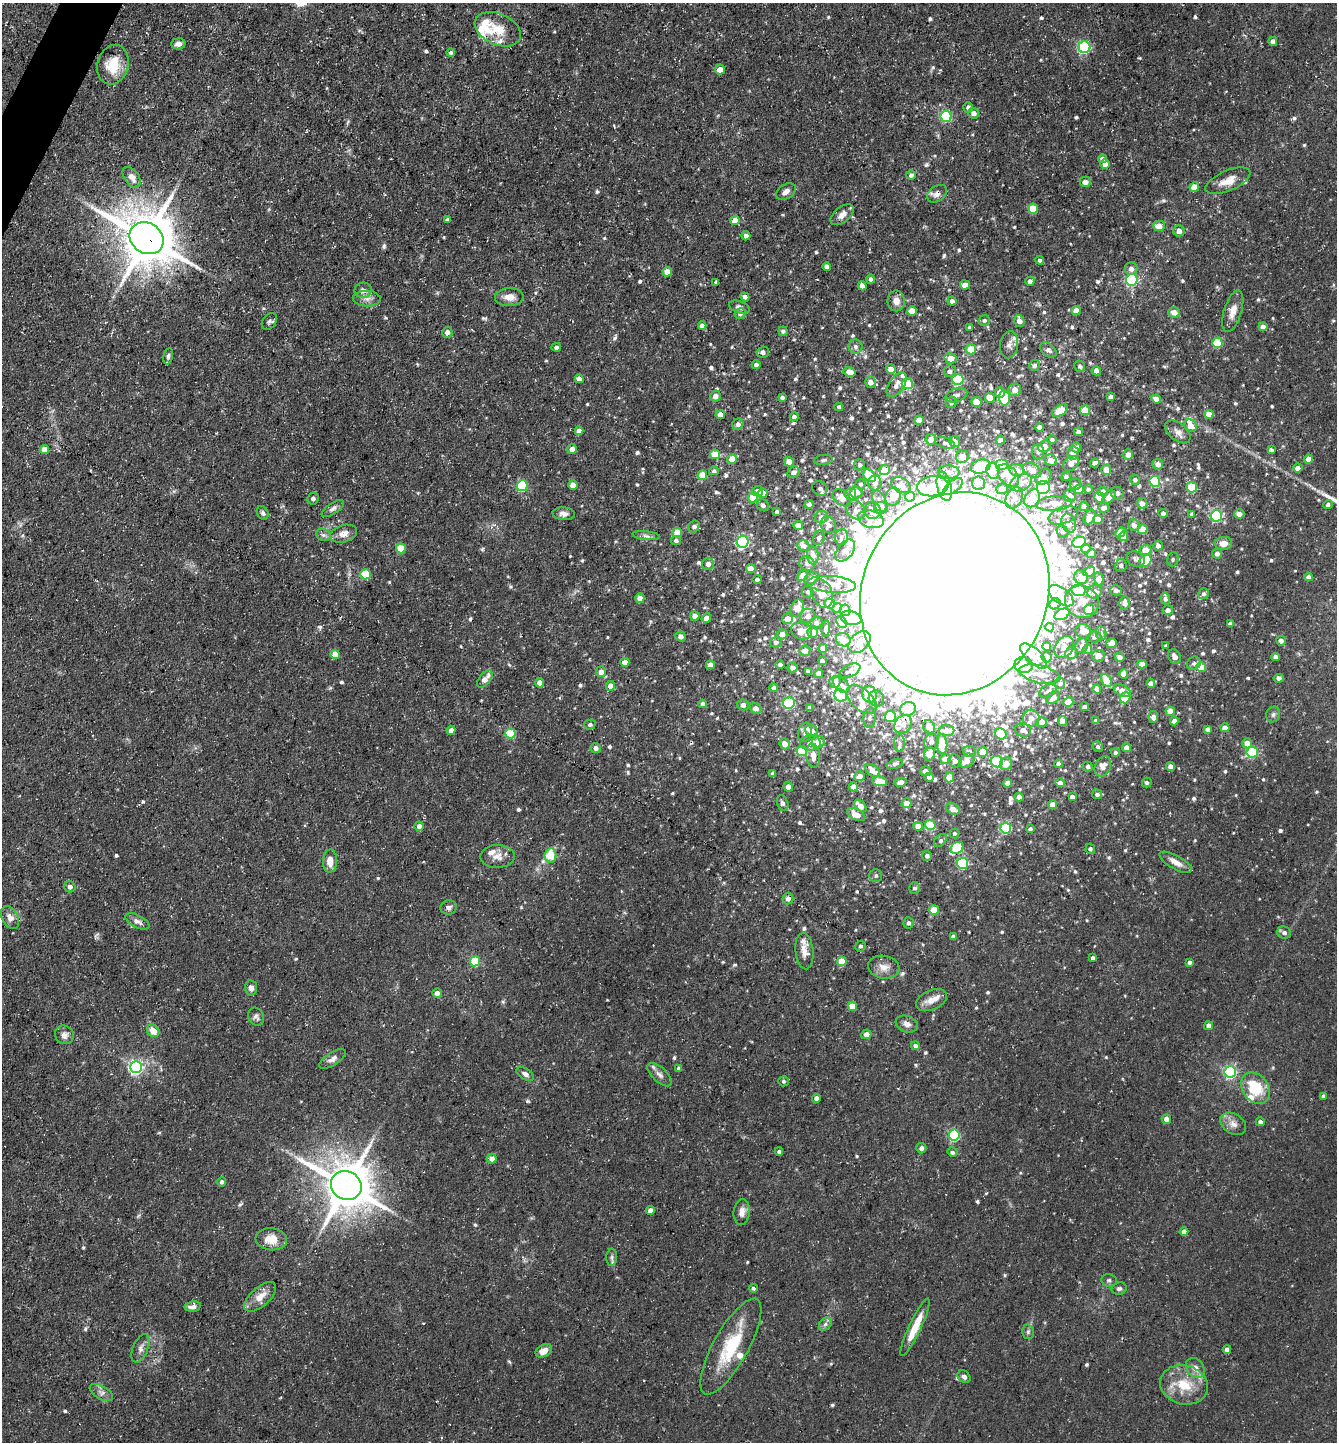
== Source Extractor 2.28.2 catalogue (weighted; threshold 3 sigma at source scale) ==
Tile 11 of 4 x 4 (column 3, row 3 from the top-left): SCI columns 2816-4150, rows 1441-2880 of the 5770 x 5760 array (HDU 1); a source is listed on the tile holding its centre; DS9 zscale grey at full resolution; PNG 1339 x 1444 px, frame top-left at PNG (2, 3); each listed source drawn as its Kron ellipse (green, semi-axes under 4 px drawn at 4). Shown black and unused: <1% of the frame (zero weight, under 3 of 5 exposures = <1% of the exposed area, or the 3 px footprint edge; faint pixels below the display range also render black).
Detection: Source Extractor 2.28.2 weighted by HDU 2 'WHT'; one run over the whole footprint, this tile lists its part. Background 0.0709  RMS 0.0045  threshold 0.0205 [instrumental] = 3 sigma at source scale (4.5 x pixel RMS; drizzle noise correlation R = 1.50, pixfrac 1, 0.05/0.05 arcsec/px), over >= 5 px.
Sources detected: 767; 8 inside a brighter object's white glare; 1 long thin detection or spike segment (spike, bleed or trail) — neither listed nor drawn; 57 inside a brighter listed object's ellipse — not listed separately; of the other 701, all 500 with FLUX_AUTO >= 1.01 (the completeness limit of this list) listed and drawn (201 fainter detections not listed), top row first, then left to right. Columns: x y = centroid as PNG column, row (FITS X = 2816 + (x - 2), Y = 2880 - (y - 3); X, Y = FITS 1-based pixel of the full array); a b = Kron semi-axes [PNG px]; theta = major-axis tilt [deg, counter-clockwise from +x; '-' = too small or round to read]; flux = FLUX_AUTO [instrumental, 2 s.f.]
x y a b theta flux
498 29 24 15 -24 8.9
1273 41 4 4 - 2.1
178 44 7 5 4 2.3
1085 47 6 6 - 68
451 53 4 4 - 1
113 65 20 15 75 12
720 69 5 5 - 3.9
968 108 5 5 - 1.7
974 113 5 5 - 2.2
946 116 5 5 - 38
1103 159 4 4 - 2.2
1105 164 5 4 - 3.5
911 175 5 5 - 1.5
132 177 12 7 -54 3.2
1228 181 24 10 23 6.1
1085 182 5 5 - 3.1
1194 187 5 4 - 7.1
786 192 10 7 34 2.5
937 194 11 7 34 2.4
1033 209 5 5 - 10
842 215 13 7 40 3.2
447 220 4 3 - 1.1
735 220 4 4 - 5.4
1159 226 6 5 - 4.5
1179 231 5 5 - 3.1
746 236 4 4 - 2.2
146 238 18 15 -33 2300
1040 260 4 4 - 1.3
827 267 4 4 - 2.4
1131 269 6 6 - 2.1
667 272 5 4 - 4.9
870 279 5 4 - 1.4
1132 280 6 6 - 50
1030 281 4 4 - 1.7
716 282 4 3 - 1
965 285 5 4 - 3.3
862 286 4 4 - 2.5
363 290 8 7 - 2.4
509 297 14 9 1 4.5
745 297 5 4 - 1.4
367 299 14 8 -1 2.9
896 301 10 8 -88 3.2
952 301 4 4 - 2
739 307 11 6 -19 1.8
912 311 5 4 - 8.9
1076 311 4 4 - 4.5
1233 311 21 9 73 4.8
1174 312 6 5 - 3.1
740 314 5 5 - 1.6
984 320 5 5 - 1
269 321 9 6 53 1.2
1019 321 6 5 - 3
702 326 4 4 - 3
970 327 4 3 - 1
1263 327 4 4 - 3.5
783 331 4 4 - 1.3
447 332 5 5 - 2.6
1217 343 5 5 - 17
1009 345 13 9 81 2.7
556 347 4 4 - 1.4
855 347 7 7 - 1.2
971 349 5 5 - 8.5
1048 350 9 6 -36 1.7
763 352 6 5 - 1.9
168 356 8 5 79 1.1
950 358 6 5 - 7.4
756 365 4 4 - 1.5
1034 365 5 5 - 1.8
1080 366 6 5 - 1.1
891 369 5 4 - 4.4
950 371 6 6 - 1.7
1096 371 5 4 - 2.9
850 372 6 4 -11 5.1
579 379 4 4 - 2.8
958 379 5 5 - 36
871 382 6 5 - 3.1
907 384 6 5 - 21
897 385 14 7 55 3.5
1015 390 6 6 - 3.9
1000 393 5 5 - 3.8
956 395 11 6 19 2.2
715 396 5 5 - 3
782 397 4 4 - 1.2
1111 397 4 4 - 2.2
990 398 5 5 - 6.4
1004 398 8 5 -86 21
1156 399 5 4 - 3.9
977 402 5 5 - 7.6
951 403 6 5 - 1.3
839 407 4 3 - 1.1
1085 410 5 5 - 11
1060 411 8 5 30 11
1209 414 4 4 - 6.5
720 415 4 4 - 3.4
794 417 4 4 - 1.6
919 420 5 4 - 4.8
738 424 6 5 - 1.8
1190 425 7 5 -35 4.6
1040 427 4 4 - 2.4
579 431 4 4 - 2.8
1078 432 4 4 - 1.3
1178 432 15 8 -39 3
931 439 5 5 - 3.3
1052 439 4 4 - 1.1
1000 440 5 4 - 2.9
955 442 6 5 - 3.1
945 443 10 5 -17 1.3
1045 446 6 5 - 4.7
1076 447 5 5 - 2.1
44 449 4 4 - 5.9
572 449 4 4 - 3.6
1271 450 4 4 - 1.7
1038 452 7 6 - 1.3
1073 453 6 6 - 2.5
715 454 5 4 - 8.9
1128 454 5 5 - 3.1
962 456 7 6 - 5.3
732 459 5 4 - 7.5
1309 459 4 4 - 4.7
823 460 9 5 7 1.1
1051 460 6 6 - 3.5
789 462 5 4 - 7
1071 463 8 6 36 3.8
1095 463 4 4 - 1.9
1158 464 5 5 - 2.6
860 465 5 5 - 1
1002 465 6 5 - 8.1
981 466 10 7 16 32
1298 468 5 4 - 2.3
884 470 5 5 - 6.4
1017 470 7 6 - 3.3
1032 470 10 6 -33 4.1
1106 470 5 5 - 5.4
714 471 5 4 - 1.1
993 471 8 6 -73 6.6
794 472 6 5 - 2.4
949 472 10 6 -2 2.3
702 475 5 5 - 9.1
1008 475 13 8 -49 6.1
869 476 7 5 -46 16
1066 476 5 4 - 1.4
1043 477 9 7 48 4.1
1135 480 5 5 - 1.1
1155 481 5 5 - 31
875 483 7 6 - 2.9
978 483 6 6 - 4.1
1021 483 11 8 25 4.2
861 484 5 5 - 1
1075 484 6 5 - 1.2
573 485 4 4 - 4.3
901 485 10 7 -27 3.7
522 486 5 5 - 33
933 486 16 10 6 4.1
944 486 15 7 -78 10
953 486 11 5 37 1.7
1043 487 6 6 - 72
1192 487 5 5 - 16
820 488 8 6 -41 1.6
1002 489 5 5 - 3.7
1079 489 5 4 - 8.7
1088 489 5 4 - 1
758 491 5 5 - 1.9
856 492 6 6 - 3.1
1103 492 5 4 - 3.2
763 493 5 4 - 4.7
1117 493 6 6 - 1.6
850 494 6 5 - 3.6
1070 496 6 6 - 3
753 497 5 5 - 8.6
893 497 9 7 66 6.8
910 497 5 5 - 9.1
1099 497 5 5 - 7.3
1109 497 7 5 45 3.9
842 498 10 7 -40 4.5
1014 498 11 8 62 3.5
1032 498 9 7 57 11
313 499 6 5 - 1.3
879 501 11 6 -70 2.4
1054 503 17 7 5 7.4
1142 503 5 5 - 2.7
809 504 4 4 - 1.3
1328 504 5 4 - 1.2
763 505 6 5 - 1.4
1084 506 5 4 - 2.1
333 508 13 5 33 1.9
881 508 7 6 - 5.2
1104 508 5 5 - 2.7
856 510 10 8 -47 2.5
873 510 8 8 - 5.9
777 512 4 3 - 1.2
263 513 7 5 -58 1.2
1163 513 5 4 - 1.3
564 514 11 6 -4 2.1
1192 514 4 4 - 1.3
1239 514 5 4 - 3.1
1063 515 15 8 20 4.9
1216 516 6 5 - 58
821 517 6 6 - 2.6
1090 517 8 5 64 5
871 519 13 8 -16 3.9
1098 519 5 4 - 5.3
1069 523 10 7 -68 3.4
798 525 5 4 - 3.6
828 525 8 7 - 1.9
1134 525 6 5 - 2.4
694 527 6 5 - 1.7
1143 529 5 4 - 5.4
1063 531 6 5 - 1.1
677 532 5 4 - 7.5
1120 532 6 4 47 2.6
344 534 14 8 16 3.5
323 535 8 6 -20 1.4
646 536 14 4 -6 1.6
1124 536 5 4 - 3.5
841 537 8 6 83 1.8
819 538 7 5 81 1.1
676 541 5 4 - 1.3
743 542 6 5 - 75
1079 542 7 5 11 30
1223 543 8 6 3 3.3
803 546 6 5 - 2.2
1158 546 5 4 - 2.2
401 548 5 5 - 11
1086 548 4 4 - 3.4
1145 550 6 5 - 7.3
845 551 12 7 52 2.7
1091 553 4 4 - 4.3
1217 554 5 5 - 2
813 555 9 6 -87 3.6
1136 559 9 7 -29 1.4
1173 559 7 5 77 1.1
1145 561 7 5 48 14
708 564 6 6 - 2.1
807 564 8 7 - 1.8
1121 565 6 5 - 1.1
751 568 5 4 - 4.5
1089 571 6 5 - 3.8
365 574 5 5 - 19
803 575 6 4 46 4.6
1081 577 7 6 - 4.4
1309 577 4 4 - 2.6
812 578 8 5 35 2.9
757 579 5 4 - 1.1
1099 579 7 4 -75 4.5
832 584 24 8 -5 6.1
1078 590 7 5 -11 27
1116 590 6 5 - 1.7
808 592 6 5 - 1.1
1095 592 7 6 - 3.1
822 593 15 10 -70 4.5
955 594 103 92 64 17000
1203 594 6 5 - 1.1
1061 596 14 7 -37 3.6
640 598 5 4 - 3.1
1165 599 6 4 -73 1.3
1082 602 17 16 - 6.9
1125 603 6 5 - 3.2
829 604 5 5 - 4.7
1055 604 6 5 - 1.3
797 608 9 6 67 7.2
837 608 5 4 - 2.4
845 610 6 5 - 2.8
1089 610 5 5 - 13
1168 610 5 5 - 1.9
1062 614 8 5 25 13
695 616 5 4 - 2.6
808 616 7 7 - 3.3
706 618 5 4 - 3.2
851 618 10 6 -13 9.5
787 619 5 5 - 4.4
841 622 6 5 - 4.1
816 623 6 5 - 1.4
1230 623 4 4 - 1.6
1050 627 4 4 - 2.4
826 629 8 4 84 1.4
801 631 10 8 -16 7.2
1083 631 8 7 - 2.9
813 632 5 5 - 6.6
1101 633 7 5 -81 1.4
782 634 5 5 - 3.2
680 636 5 4 - 2.4
1094 637 7 5 -4 1.3
843 640 7 6 - 5.3
1281 641 5 5 - 1.9
776 642 6 5 - 1.5
859 642 13 9 44 3.7
1112 643 5 5 - 4.4
1047 646 4 4 - 3.3
1082 646 7 6 - 1.9
1166 646 4 3 - 1.1
1064 647 11 9 57 3.3
823 648 4 4 - 2.9
1087 649 5 4 - 5
805 651 5 5 - 3.7
1071 653 6 6 - 3
335 654 5 4 - 7.8
1034 656 17 7 -42 5.2
1098 656 6 5 - 3.8
1046 657 5 5 - 5.5
1120 657 5 4 - 2.3
1174 657 7 6 - 2.6
1276 657 4 4 - 2.3
822 661 4 4 - 1.4
625 662 4 4 - 4.5
1194 663 7 6 - 1.3
1142 664 4 4 - 4.5
710 665 4 4 - 3.5
780 665 4 4 - 1.4
1024 665 9 8 - 6
1201 667 5 5 - 9
793 668 5 4 - 2.3
808 671 4 4 - 1.2
850 671 11 6 26 1.9
601 672 5 5 - 3.1
819 673 4 4 - 2.6
1040 674 21 9 -13 6.8
1124 674 4 4 - 4.2
1279 678 5 4 - 1.5
485 679 10 5 51 4.7
1107 680 7 4 -63 8.8
835 682 6 5 - 6.6
540 683 5 4 - 3.4
1060 683 5 5 - 1.3
1151 683 4 4 - 2.8
841 685 10 6 -47 2.5
610 686 5 4 - 3.2
774 688 4 4 - 1.3
1097 689 4 4 - 2
1048 691 9 6 26 2.3
1122 691 9 5 -27 4
869 694 8 7 - 18
841 696 6 6 - 61
1053 697 7 5 48 4.2
876 698 8 7 - 2.1
1125 698 6 5 - 12
862 700 18 10 -43 5.6
1068 702 5 4 - 9.9
789 703 6 5 - 40
703 704 4 4 - 2.5
743 705 6 5 - 2
1084 707 4 4 - 1.2
756 708 6 5 - 3.3
810 708 4 4 - 1.6
908 709 8 6 20 13
1170 711 4 4 - 7.4
1273 714 8 7 - 1.3
890 716 5 5 - 23
1153 717 6 5 - 2.3
870 718 10 6 83 1.8
1031 718 8 8 - 3.7
1062 721 5 4 - 3
1096 721 4 4 - 2.2
1174 721 4 4 - 2.2
1042 722 5 5 - 4.5
590 724 5 5 - 1.4
903 724 10 8 46 3.5
929 727 7 6 - 3.7
1225 728 4 4 - 4.8
1208 729 4 4 - 2
451 730 4 4 - 2.8
947 730 8 5 0 4
1023 730 8 6 -20 2.3
811 731 6 5 - 3.9
805 732 10 7 74 1.8
510 734 5 5 - 20
1001 734 6 5 - 12
818 742 6 6 - 5.4
931 742 8 7 - 2.1
810 743 10 7 0 2.5
900 743 8 5 90 1.8
1247 743 5 5 - 3.7
785 744 5 5 - 3.9
942 744 10 5 -85 12
1098 746 5 5 - 1.1
596 748 5 5 - 1.9
1127 748 4 4 - 2.7
802 751 5 5 - 17
970 751 6 5 - 1.1
983 752 5 4 - 9.1
1115 752 4 4 - 1.1
1252 752 5 5 - 32
929 754 6 5 - 6.5
813 755 12 7 -83 4.1
945 759 5 5 - 3.9
955 761 7 6 - 1.6
967 761 8 6 37 3.1
997 762 6 5 - 27
895 764 8 4 19 1
1006 764 7 5 48 4.4
1058 764 4 4 - 1.4
1103 766 10 8 66 4.2
1171 766 4 4 - 3
1088 767 5 5 - 1.3
872 770 8 5 -35 3.9
925 771 5 5 - 2
773 773 4 3 - 1.1
859 776 5 5 - 2
929 777 5 4 - 1.6
949 777 5 5 - 8.9
880 781 7 4 -6 11
901 782 6 4 12 2
1147 782 5 5 - 1
1008 783 4 4 - 4.3
1060 783 5 4 - 2.9
788 787 5 4 - 2.5
853 787 4 4 - 4.5
1097 794 5 5 - 1.3
1019 797 4 4 - 2.8
1072 797 4 4 - 2.4
783 803 8 5 -71 1.4
906 803 5 5 - 4.2
1052 805 4 4 - 3.9
860 806 7 4 -44 4.8
953 809 7 5 -23 3.5
856 815 10 5 -27 5
930 825 5 5 - 17
419 826 4 4 - 2.5
918 826 4 4 - 4.2
1006 828 5 5 - 40
1030 829 4 4 - 1.2
955 833 5 5 - 1.2
940 840 8 5 45 1.2
957 848 7 5 41 28
1090 849 5 5 - 1.3
550 855 7 6 - 11
497 856 17 11 1 4.2
927 856 5 5 - 1.4
330 861 11 7 89 5.2
1176 862 18 7 -29 3.7
963 863 5 5 - 35
876 875 6 6 - 1.2
70 887 6 5 - 1.5
915 888 6 5 - 1.2
788 899 6 5 - 2.2
449 907 8 7 - 1.5
934 910 5 4 - 12
10 918 12 8 -62 2.8
137 921 13 6 -27 2.1
909 923 5 5 - 1.1
1284 933 7 6 - 1.7
953 937 4 4 - 2.5
860 946 5 5 - 1.2
804 951 18 9 -84 4.3
1093 958 4 4 - 1.3
475 961 5 5 - 23
842 961 5 5 - 10
1189 962 4 3 - 1.2
884 967 16 11 -9 4.4
251 988 7 6 - 2.1
437 993 5 4 - 2.2
931 1000 16 9 23 4.6
853 1006 4 4 - 8
256 1017 9 8 - 1.6
907 1024 11 8 -21 2.5
1209 1026 4 4 - 2.5
153 1031 7 6 - 4.6
866 1034 5 5 - 2.7
64 1035 10 9 - 2.5
915 1046 4 4 - 1.5
333 1059 15 6 32 2.3
136 1067 6 6 - 120
679 1068 4 4 - 2
1230 1072 6 5 - 62
525 1074 10 5 -31 1.7
659 1075 15 7 -42 2.5
784 1081 5 5 - 1
1256 1088 17 13 -53 15
1323 1096 4 4 - 1.6
816 1098 4 4 - 2.5
1166 1119 4 4 - 3.2
1260 1122 4 4 - 1.5
1233 1124 14 10 -33 3.7
954 1135 5 5 - 47
921 1148 5 5 - 1.3
779 1152 4 4 - 1.1
953 1152 5 4 - 1
492 1159 5 5 - 3.1
222 1182 4 4 - 1.2
346 1186 16 14 -30 1800
650 1210 4 4 - 2.6
742 1212 12 8 84 3.5
1184 1232 4 4 - 2.7
271 1239 15 11 -7 7.3
612 1257 8 5 86 1.2
1109 1280 8 6 -9 1.2
753 1288 4 4 - 1
1119 1288 7 6 - 1.2
260 1297 20 9 41 5.5
193 1306 8 5 10 1.8
825 1324 7 5 47 1.3
915 1327 31 6 65 10
1028 1332 7 6 - 1
731 1347 54 17 61 25
140 1348 15 7 67 2.3
1227 1349 4 4 - 1.8
544 1351 9 6 27 4.2
1195 1368 11 8 -50 3.6
964 1377 7 5 -40 1.6
1184 1385 24 19 -14 15
101 1393 13 6 -30 2.2
Overlapping masked pixels (flux is a lower limit): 5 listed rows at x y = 937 194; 146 238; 962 456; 955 594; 788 899
Unlisted compact peaks at least as high as the median listed source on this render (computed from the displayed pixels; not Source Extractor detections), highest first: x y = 528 1101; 988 992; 734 965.